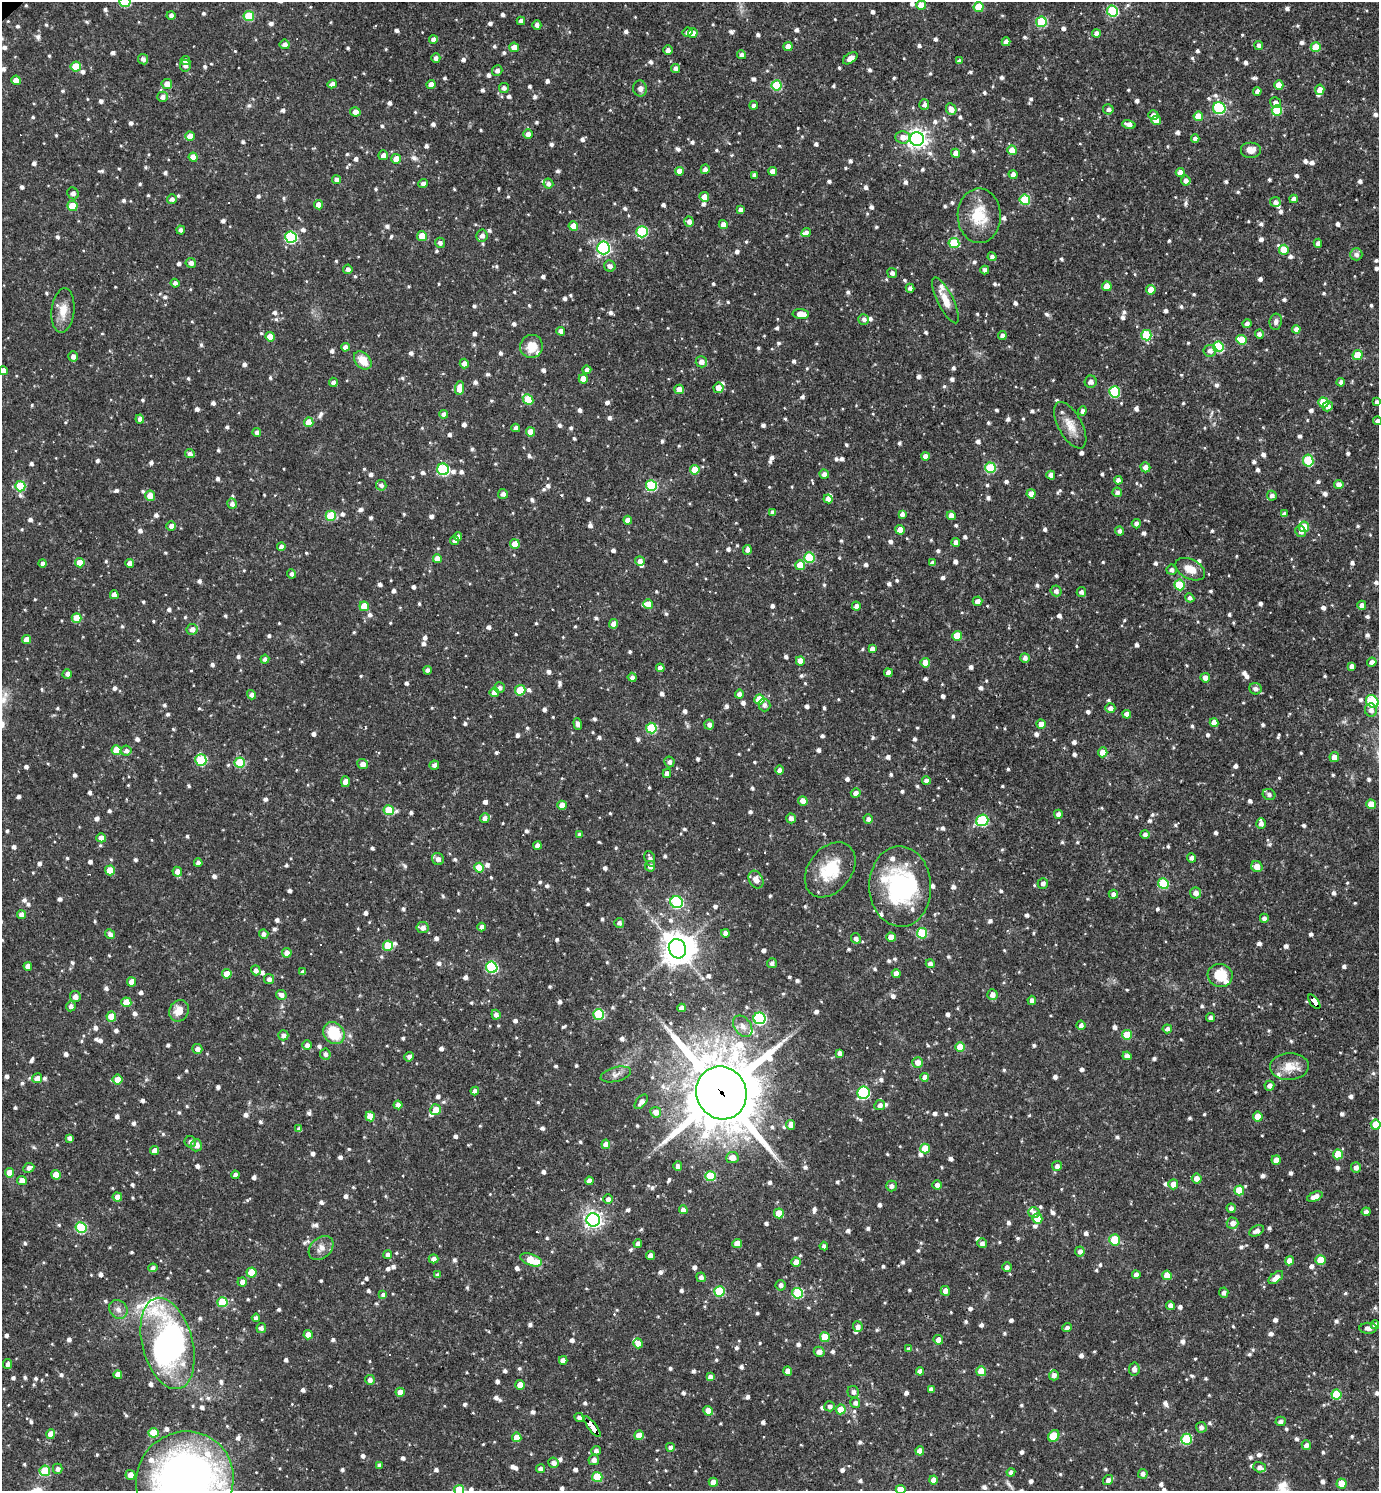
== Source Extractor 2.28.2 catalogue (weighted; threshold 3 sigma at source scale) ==
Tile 6 of 4 x 4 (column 2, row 2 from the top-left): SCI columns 1530-2906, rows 2979-4467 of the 5954 x 5956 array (HDU 1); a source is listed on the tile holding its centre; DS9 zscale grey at full resolution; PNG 1381 x 1493 px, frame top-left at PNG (2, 2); each listed source drawn as its Kron ellipse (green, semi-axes under 4 px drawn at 4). Shown black and unused: <1% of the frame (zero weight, under 3 of 4 exposures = <1% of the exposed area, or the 3 px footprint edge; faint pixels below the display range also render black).
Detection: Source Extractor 2.28.2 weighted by HDU 2 'WHT'; one run over the whole footprint, this tile lists its part. Background 0.0423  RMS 0.0051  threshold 0.0231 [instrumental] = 3 sigma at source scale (4.5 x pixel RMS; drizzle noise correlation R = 1.50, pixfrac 1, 0.05/0.05 arcsec/px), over >= 5 px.
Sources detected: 1445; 2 inside a brighter object's white glare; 9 cosmic-ray / hot-pixel residue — neither listed nor drawn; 27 inside a brighter listed object's ellipse — not listed separately; of the other 1407, all 500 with FLUX_AUTO >= 1.84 (the completeness limit of this list) listed and drawn (907 fainter detections not listed), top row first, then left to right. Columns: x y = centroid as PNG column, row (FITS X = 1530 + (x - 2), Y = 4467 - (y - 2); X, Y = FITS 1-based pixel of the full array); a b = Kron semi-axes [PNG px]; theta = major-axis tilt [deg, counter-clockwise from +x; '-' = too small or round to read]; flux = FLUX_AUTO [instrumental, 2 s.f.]
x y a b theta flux
125 2 5 5 - 36
921 5 5 4 - 6.3
979 7 5 5 - 16
1112 11 5 5 - 39
171 16 4 4 - 1.9
249 16 5 5 - 19
521 21 4 4 - 2
1041 22 5 5 - 32
537 25 5 4 - 1.9
687 32 5 4 - 2.2
693 33 5 5 - 3.9
1096 33 4 4 - 2.1
433 40 4 4 - 2.2
1006 42 4 4 - 3.2
285 44 5 5 - 2.1
1259 45 4 4 - 2.1
788 46 5 4 - 3.3
514 47 5 5 - 4.4
1316 47 5 5 - 12
668 50 5 4 - 2
741 55 4 4 - 2
436 58 4 4 - 2.1
850 58 8 5 34 3.5
143 59 5 5 - 2
185 61 5 4 - 2.5
959 61 4 4 - 1.9
76 66 5 5 - 13
185 66 6 5 - 2
676 68 4 4 - 2
497 70 5 5 - 1.9
16 80 4 4 - 6.4
167 84 5 5 - 3.9
332 84 4 4 - 2.7
431 85 4 4 - 4.1
777 85 5 5 - 26
1279 85 4 4 - 7.6
504 88 5 5 - 2
640 88 8 7 - 2.5
1320 90 5 4 - 5
1257 91 4 4 - 2.5
162 97 5 5 - 2.2
1275 103 6 5 - 2.1
754 105 4 4 - 2
924 105 5 5 - 1.9
1219 108 6 6 - 45
951 109 6 5 - 3.4
1108 109 5 5 - 1.9
1277 110 5 5 - 19
355 112 5 4 - 3.5
1153 115 5 5 - 2.5
1198 116 5 5 - 9.1
1156 120 5 4 - 5.5
1129 124 7 4 -15 3.1
528 134 5 4 - 2.6
190 136 5 4 - 5.5
902 137 7 6 - 3.8
917 139 7 7 - 290
1195 139 4 4 - 2.2
1012 150 4 4 - 7.4
1251 150 10 8 0 3.6
956 153 4 4 - 4.1
383 155 5 5 - 2.3
193 157 4 4 - 4.9
396 159 5 5 - 4.9
705 169 5 4 - 2.2
679 171 4 4 - 4.4
772 171 4 4 - 4.7
1180 172 4 4 - 2.9
1013 174 5 4 - 2.6
754 175 4 4 - 2
336 179 4 4 - 2.2
1186 181 5 5 - 2.4
423 184 5 4 - 2.2
548 184 5 5 - 2
73 193 6 5 - 2.4
704 197 5 4 - 4.5
172 199 5 5 - 1.9
1293 199 4 4 - 2.2
1025 200 5 5 - 26
1275 202 5 5 - 2
318 205 5 4 - 3.6
72 206 5 5 - 12
740 209 4 4 - 2
979 216 27 21 -89 17
689 222 5 5 - 2.6
723 225 4 4 - 3.5
573 226 5 4 - 7.8
181 230 4 4 - 1.9
642 232 5 5 - 36
806 233 5 4 - 1.9
422 236 5 4 - 9.1
482 236 6 6 - 2.3
291 237 6 5 - 52
440 243 5 5 - 2
954 243 5 5 - 25
1318 243 4 4 - 2.4
603 248 6 6 - 100
1284 250 5 5 - 13
1356 254 6 6 - 2
992 257 4 4 - 1.9
191 263 5 5 - 2.3
610 266 6 5 - 2.3
348 269 4 4 - 2.2
985 270 4 4 - 2
892 273 5 4 - 2
175 283 4 4 - 1.9
1107 286 5 4 - 6.9
910 288 4 4 - 1.9
1151 290 5 4 - 5.6
945 300 25 7 -63 7
63 310 22 11 84 7.5
801 314 8 5 -5 6.4
864 319 5 5 - 1.9
1276 322 8 6 81 2
1247 324 4 4 - 1.9
1296 329 4 4 - 2.2
561 331 4 4 - 3.2
1259 334 4 4 - 2
1146 335 5 5 - 23
1002 336 4 4 - 2.3
270 337 5 4 - 7.1
1241 340 5 4 - 11
531 346 11 11 - 8.4
345 347 4 4 - 2.7
1218 347 5 5 - 37
1210 351 6 6 - 2.8
1357 355 5 5 - 11
73 356 5 5 - 2.2
363 360 10 7 -46 8.5
701 362 6 5 - 2.6
464 363 5 4 - 2.9
587 370 4 4 - 1.9
3 371 4 4 - 3.6
583 379 4 4 - 6.5
333 382 4 4 - 2
1091 382 6 6 - 2.7
1341 382 4 4 - 2
460 388 7 4 88 6.5
718 388 5 5 - 4.4
679 389 5 5 - 4.6
1114 392 5 5 - 35
528 399 6 4 -46 11
1377 402 4 4 - 1.9
1323 403 5 5 - 14
1328 406 5 5 - 2.3
1082 411 4 4 - 1.9
443 414 4 4 - 1.9
140 419 4 4 - 2.4
1378 421 5 4 - 2
309 422 4 4 - 7.8
1070 425 25 12 -61 7.3
516 428 4 4 - 2.3
257 432 4 4 - 2.5
530 432 4 4 - 5.8
190 454 5 4 - 1.9
925 456 4 4 - 3.7
1308 461 6 5 - 32
1145 467 5 4 - 3.5
990 468 5 5 - 32
443 469 6 5 - 47
695 470 5 5 - 11
824 474 4 4 - 2.2
1051 475 4 4 - 3.2
1118 480 4 4 - 2.1
1339 484 4 4 - 3.1
381 485 5 5 - 1.9
20 486 5 5 - 24
651 486 5 5 - 41
1117 492 5 5 - 1.9
503 494 5 5 - 1.9
1031 494 4 4 - 4.9
150 496 5 5 - 5
1272 496 5 4 - 2
828 499 4 4 - 4.2
232 504 5 5 - 2
773 512 4 4 - 1.9
902 514 4 4 - 2
1284 514 4 4 - 1.9
331 516 5 5 - 22
951 516 4 4 - 4.5
628 520 4 4 - 4
1136 524 5 4 - 1.9
171 526 5 4 - 2.6
1304 527 5 5 - 18
900 530 4 4 - 6.5
1120 531 4 4 - 1.9
1301 531 6 5 - 2.2
458 537 4 4 - 1.9
455 541 4 4 - 1.9
956 542 4 4 - 2.9
515 544 5 4 - 7.9
281 547 4 4 - 2.6
747 550 5 4 - 2.3
809 558 5 5 - 30
437 559 4 4 - 4.3
640 561 5 5 - 2.2
43 563 4 4 - 2.3
80 563 5 4 - 7
932 563 4 4 - 2.2
130 564 4 4 - 4.2
800 565 5 5 - 7.6
1190 569 16 10 -27 7
1171 570 5 5 - 2
292 574 4 4 - 1.9
1179 585 5 5 - 18
1056 591 5 5 - 2
1081 592 5 4 - 1.9
114 595 4 4 - 4.4
1190 598 5 4 - 1.9
977 601 5 5 - 3.4
648 604 5 5 - 4.4
1362 605 4 4 - 2.2
364 606 5 5 - 9.7
856 606 4 4 - 2.2
77 618 5 4 - 8.9
614 624 5 4 - 3.5
192 629 5 5 - 2.9
957 636 5 5 - 13
27 639 4 4 - 4.1
872 649 4 4 - 2.8
1025 658 5 4 - 2.2
265 659 4 4 - 2.2
800 661 4 4 - 4.8
1372 662 4 4 - 2
925 663 5 4 - 6.6
1352 666 4 4 - 2.2
660 668 4 4 - 3.2
428 670 4 4 - 1.9
888 673 4 4 - 3.6
67 674 5 4 - 2.1
632 677 4 4 - 2.1
1205 678 5 4 - 3.4
499 688 5 5 - 2
1255 689 6 5 - 2.1
520 690 5 5 - 15
494 692 5 4 - 5.2
739 694 4 4 - 2
252 695 5 4 - 2.3
759 699 5 5 - 16
1372 701 7 5 -46 40
764 705 6 6 - 1.9
1110 708 5 5 - 2.7
1371 710 6 6 - 2.2
1127 714 4 4 - 3.5
1214 723 4 4 - 4.3
578 724 6 4 -71 2.2
1041 724 5 4 - 4.9
709 725 5 5 - 2.2
651 728 5 5 - 33
117 750 5 5 - 15
126 751 5 5 - 1.9
1103 752 5 4 - 5.2
1334 757 5 5 - 4
201 760 6 5 - 33
669 762 5 5 - 1.9
240 763 5 5 - 21
363 764 5 5 - 3.4
434 765 5 4 - 2.2
780 770 4 4 - 2.1
667 773 4 4 - 3
926 781 4 4 - 2.6
345 782 5 4 - 4
856 793 5 4 - 2.5
1269 794 6 5 - 1.9
803 801 5 4 - 6.2
1371 804 5 4 - 7.3
562 805 5 4 - 5.6
389 810 5 5 - 19
1058 814 4 4 - 2.6
485 818 5 5 - 2.4
791 818 5 4 - 2.1
868 819 5 4 - 1.9
982 820 6 5 - 44
1261 824 5 5 - 2.2
580 834 4 4 - 1.9
1145 834 4 4 - 1.9
101 838 5 4 - 4
537 846 4 4 - 2.7
1191 858 4 4 - 2
438 859 6 5 - 2.2
650 859 8 5 -72 2.1
198 863 4 4 - 2.1
650 866 5 5 - 2.5
1257 867 6 5 - 5.7
479 868 5 4 - 11
110 870 5 5 - 9.1
830 870 30 21 52 21
177 872 5 4 - 3.4
756 880 9 7 -62 4
1043 883 5 5 - 1.9
1163 884 5 5 - 30
900 887 40 31 -88 61
1196 893 5 5 - 3
1113 894 5 4 - 2.3
677 902 6 6 - 53
21 915 4 4 - 3
1264 918 4 4 - 2
619 923 5 5 - 1.8
482 927 4 4 - 2.4
423 928 6 5 - 2.8
725 933 4 4 - 2.5
922 933 5 5 - 28
110 934 5 4 - 2
264 934 5 4 - 1.9
891 937 4 4 - 6.3
856 938 5 4 - 2
388 946 5 5 - 19
677 949 10 8 -65 840
287 953 5 5 - 3.3
772 963 5 5 - 1.9
930 964 4 4 - 2.4
28 966 4 4 - 3.2
492 967 6 5 - 48
256 970 5 4 - 1.9
303 972 4 4 - 1.8
896 973 4 4 - 2.9
227 974 5 4 - 5.1
1220 975 12 11 - 13
269 979 5 5 - 2
132 982 4 4 - 5.4
281 995 5 5 - 2.4
992 995 5 5 - 2.9
75 997 5 5 - 2.9
1032 1000 4 4 - 2
126 1002 5 5 - 8.1
1314 1002 8 4 -53 200
71 1006 5 5 - 2.1
681 1008 4 4 - 2.7
179 1011 11 9 60 6
599 1014 5 5 - 32
496 1015 5 4 - 2
111 1017 5 5 - 8.1
1211 1017 4 4 - 2.2
759 1018 6 6 - 64
1081 1025 4 4 - 1.9
743 1026 12 8 -54 3.3
1167 1029 4 4 - 2.2
334 1033 12 9 -49 18
283 1035 5 5 - 2
1127 1035 5 5 - 16
307 1045 5 5 - 2.1
960 1047 5 5 - 12
197 1049 5 5 - 2.2
839 1053 4 4 - 2
325 1054 5 5 - 2
1127 1056 4 4 - 2.7
409 1057 5 4 - 2.4
918 1062 5 5 - 4
1289 1067 19 13 3 8.3
616 1074 15 7 15 2.6
925 1077 4 4 - 3.8
37 1078 5 5 - 3
117 1080 5 5 - 7.1
1269 1086 5 5 - 2.3
475 1091 4 4 - 2.1
721 1093 27 25 -67 4300
863 1093 6 6 - 57
641 1102 8 5 49 2.6
398 1105 4 4 - 3.7
880 1105 5 5 - 2.2
435 1110 5 5 - 6.3
656 1112 5 5 - 3.5
370 1116 5 4 - 7.3
1258 1116 5 5 - 8.8
790 1125 5 4 - 2.8
1376 1125 5 5 - 12
299 1129 4 4 - 2.1
69 1138 4 4 - 1.9
190 1142 6 5 - 1.9
606 1144 4 4 - 3.8
196 1145 6 5 - 3.4
925 1149 5 5 - 10
154 1150 4 4 - 3.1
1338 1154 5 5 - 11
732 1158 6 5 - 4.8
1276 1160 4 4 - 4.2
678 1166 5 4 - 2.4
1057 1166 5 5 - 2
29 1168 6 4 26 2.2
1356 1168 5 5 - 2.2
9 1173 4 4 - 6.1
56 1175 5 4 - 8.6
235 1175 4 4 - 2.1
710 1176 5 5 - 27
1197 1179 5 4 - 4
22 1181 5 4 - 4.4
589 1181 4 4 - 3.1
1173 1184 5 5 - 4.7
937 1185 4 4 - 2.5
891 1186 5 5 - 2
1239 1190 5 5 - 15
117 1197 4 4 - 4
1315 1197 8 4 23 3.9
608 1199 5 4 - 2.5
1231 1208 5 4 - 2.5
683 1210 4 4 - 3
1034 1212 5 5 - 2
1366 1212 4 4 - 1.9
779 1213 5 5 - 10
1037 1218 5 5 - 9.1
593 1220 7 6 - 200
1232 1223 6 5 - 2.8
81 1227 5 5 - 33
1257 1231 8 5 26 2.6
1114 1240 6 5 - 19
638 1243 4 4 - 2.4
737 1243 5 4 - 6.8
982 1243 5 4 - 1.9
824 1246 4 4 - 1.9
321 1248 14 10 42 3.9
1080 1251 5 4 - 2.6
388 1255 4 4 - 2
650 1256 4 4 - 4.3
434 1259 5 4 - 2.6
531 1260 11 5 -19 12
1321 1260 5 5 - 11
1289 1261 4 4 - 4.4
796 1262 4 4 - 5.8
1007 1267 5 4 - 2.2
153 1268 4 4 - 2
252 1272 5 5 - 15
438 1275 4 4 - 1.9
1136 1275 4 4 - 2.5
1167 1275 5 5 - 8.7
701 1277 5 4 - 2
1276 1277 8 5 41 4.4
242 1282 5 4 - 2.5
781 1285 5 5 - 1.9
719 1291 5 5 - 27
945 1291 5 4 - 3.2
797 1293 5 5 - 35
1224 1293 5 4 - 2.1
383 1295 4 4 - 2
222 1302 5 5 - 25
1170 1305 4 4 - 2.2
118 1309 10 8 -47 2.7
256 1318 4 4 - 1.9
1375 1325 4 4 - 1.9
858 1327 5 5 - 2.4
261 1328 5 5 - 2
1067 1328 4 4 - 2
1368 1328 9 5 2 2.4
308 1335 4 4 - 5.7
825 1337 5 5 - 16
938 1340 5 4 - 3.9
168 1343 47 25 -75 170
638 1343 5 4 - 4.8
909 1349 4 4 - 1.9
819 1352 5 5 - 3.2
563 1360 4 4 - 2.9
8 1364 5 4 - 2
1134 1369 6 5 - 2.5
788 1371 4 4 - 4.2
920 1371 4 4 - 2.8
981 1371 5 5 - 12
118 1375 4 4 - 4.3
1054 1375 5 5 - 2.5
710 1377 4 4 - 2.2
370 1380 5 5 - 2.2
520 1385 5 4 - 4
931 1389 4 4 - 2
400 1392 4 4 - 4.4
853 1392 6 5 - 2
1336 1394 5 5 - 18
855 1403 5 5 - 2
830 1406 5 5 - 2
841 1409 5 5 - 8.8
708 1411 5 4 - 4.8
579 1417 5 4 - 2.1
1280 1421 5 4 - 1.9
592 1427 12 4 -53 150
1201 1427 5 5 - 2
153 1433 5 5 - 12
51 1434 5 4 - 4.9
639 1435 5 4 - 6.6
1054 1436 6 5 - 17
517 1437 5 4 - 6.5
1186 1439 5 5 - 29
1306 1445 5 4 - 1.9
670 1447 4 4 - 2.1
596 1451 4 4 - 2.1
920 1451 4 4 - 5.1
594 1460 5 5 - 2.7
553 1463 5 5 - 2.1
380 1465 4 4 - 1.9
1259 1467 6 5 - 2
58 1469 5 5 - 1.9
540 1469 4 4 - 2.2
45 1471 5 5 - 23
1011 1472 4 4 - 1.9
1143 1474 5 5 - 1.9
130 1475 5 5 - 4.7
597 1477 5 5 - 20
185 1480 50 47 42 320
933 1480 4 4 - 4.1
1108 1480 5 5 - 2.3
713 1482 4 4 - 4.3
1342 1484 5 5 - 12
459 1490 5 5 - 16
901 1490 5 4 - 6.9
Overlapping masked pixels (flux is a lower limit): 3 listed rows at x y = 1314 1002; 721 1093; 592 1427
Isophote crosses this tile's border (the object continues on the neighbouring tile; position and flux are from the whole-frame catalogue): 8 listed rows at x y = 125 2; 3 371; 1377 402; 1378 421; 1376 1125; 185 1480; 459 1490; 901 1490